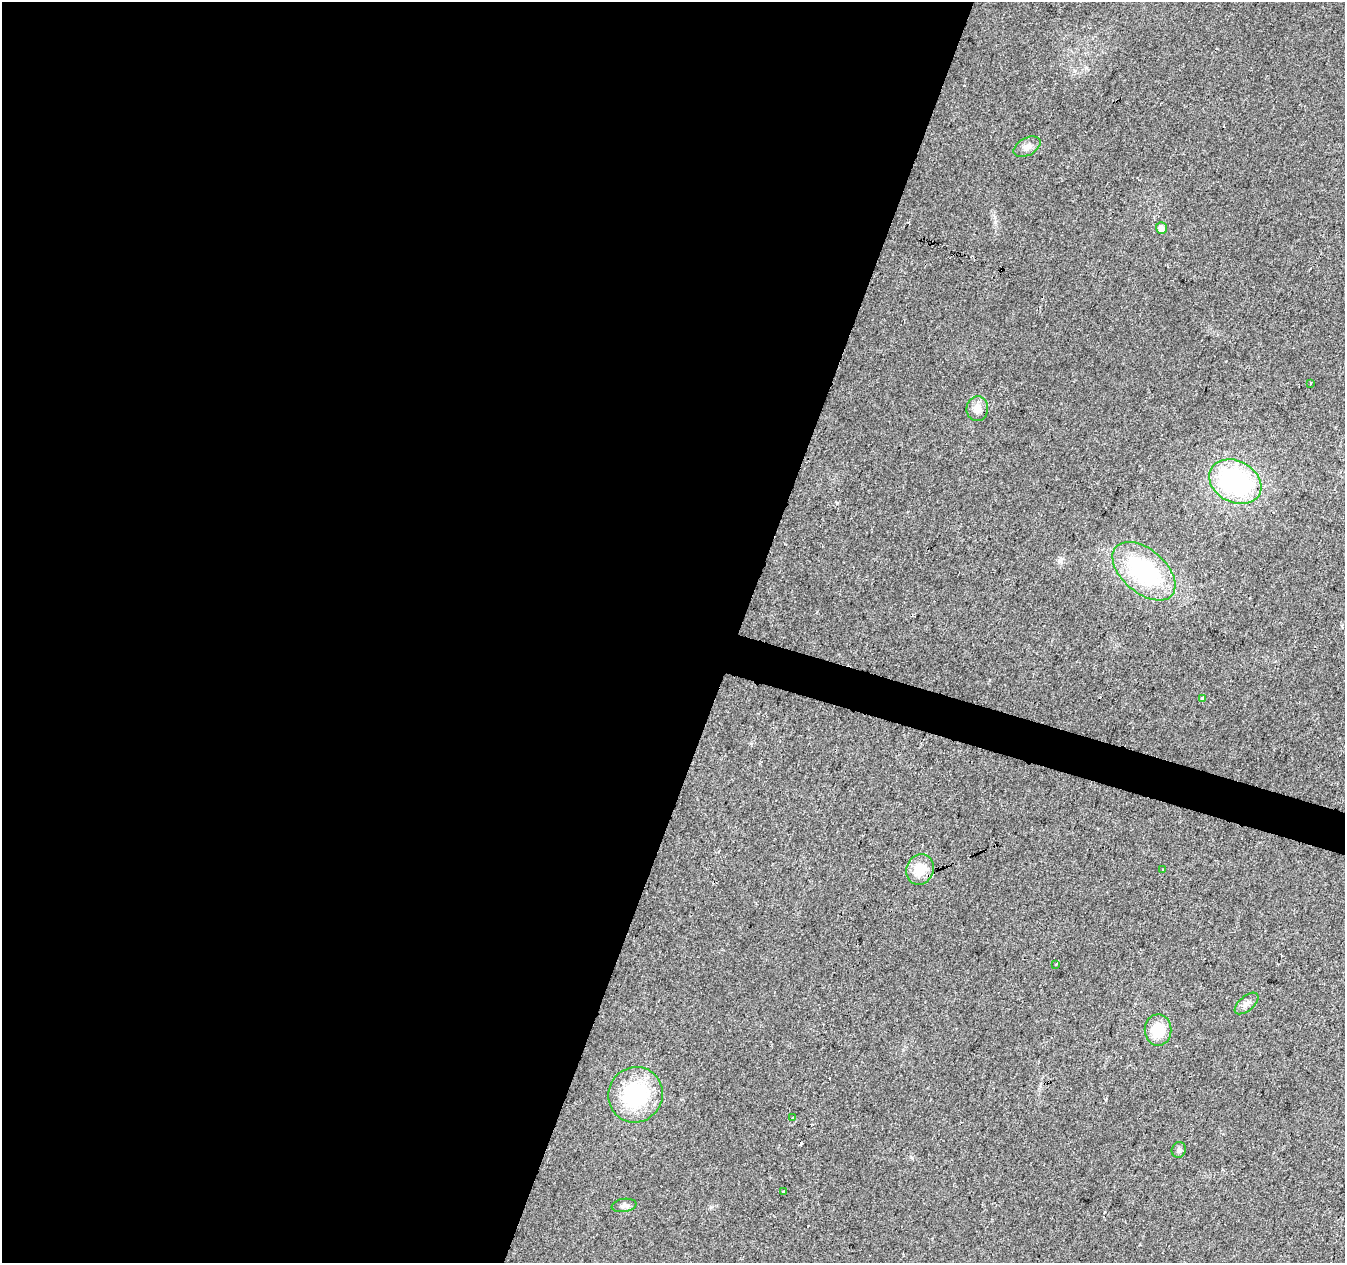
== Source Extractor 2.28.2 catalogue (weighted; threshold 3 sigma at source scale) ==
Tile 5 of 4 x 4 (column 1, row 2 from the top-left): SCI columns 1-1343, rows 2737-3997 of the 5380 x 5537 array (HDU 1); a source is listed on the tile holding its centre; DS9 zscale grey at full resolution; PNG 1347 x 1265 px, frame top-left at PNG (2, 2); each listed source drawn as its Kron ellipse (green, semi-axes under 4 px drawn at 4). Shown black and unused: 56% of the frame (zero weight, under 2 of 3 exposures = <1% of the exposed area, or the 3 px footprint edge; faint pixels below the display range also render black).
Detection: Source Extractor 2.28.2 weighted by HDU 2 'WHT'; one run over the whole footprint, this tile lists its part. Background 0.0263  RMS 0.0056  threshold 0.0254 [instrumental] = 3 sigma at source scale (4.5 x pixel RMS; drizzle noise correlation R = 1.50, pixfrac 1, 0.0396/0.0396 arcsec/px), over >= 5 px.
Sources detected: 19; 2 cosmic-ray / hot-pixel residue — neither listed nor drawn; the other 17 listed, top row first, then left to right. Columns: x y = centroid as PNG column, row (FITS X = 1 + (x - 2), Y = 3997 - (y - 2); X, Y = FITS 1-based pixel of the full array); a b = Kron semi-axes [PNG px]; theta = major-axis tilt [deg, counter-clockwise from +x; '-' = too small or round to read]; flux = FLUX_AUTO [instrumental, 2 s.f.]
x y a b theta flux
1027 147 15 8 29 3.5
1161 228 6 5 - 4.4
1311 383 2 2 - 0.54
977 409 12 11 - 4.9
1235 482 27 20 -28 84
1144 571 37 22 -41 59
1202 698 4 4 - 1.6
920 869 15 13 63 11
1163 870 3 3 - 2.4
1056 964 4 2 - 0.54
1247 1003 14 7 41 3.1
1158 1030 16 13 90 15
635 1095 28 27 - 45
793 1117 3 3 - 1.1
1179 1150 8 7 - 1.7
783 1192 3 3 - 1.5
624 1205 12 6 8 2.3
Unlisted compact peaks at least as high as the median listed source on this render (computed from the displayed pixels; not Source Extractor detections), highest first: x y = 837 503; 995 222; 1059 561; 711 1207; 912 1158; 1106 1100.